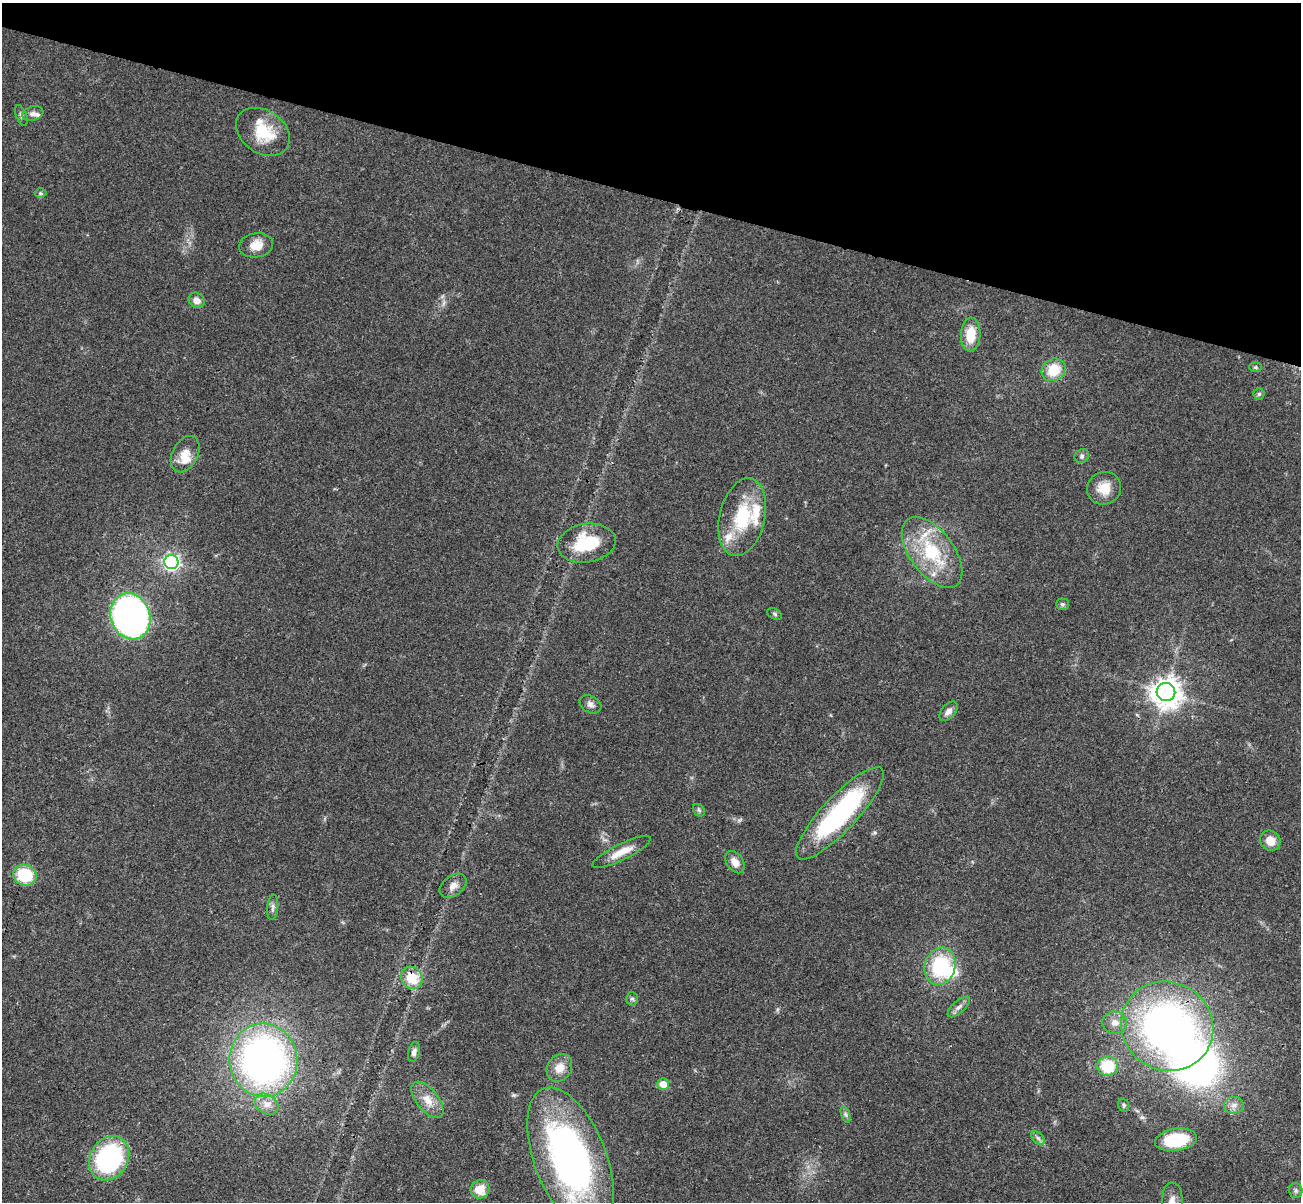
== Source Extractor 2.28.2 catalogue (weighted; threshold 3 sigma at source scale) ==
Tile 2 of 4 x 4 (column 2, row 1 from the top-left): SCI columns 1323-2621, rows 3908-5107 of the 5240 x 5291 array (HDU 1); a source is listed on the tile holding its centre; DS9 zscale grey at full resolution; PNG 1303 x 1204 px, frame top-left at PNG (2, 3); each listed source drawn as its Kron ellipse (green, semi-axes under 4 px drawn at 4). Shown black and unused: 16% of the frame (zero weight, under 3 of 4 exposures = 6% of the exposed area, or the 3 px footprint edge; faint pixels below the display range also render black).
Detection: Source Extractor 2.28.2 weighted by HDU 2 'WHT'; one run over the whole footprint, this tile lists its part. Background 0.0482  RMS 0.0052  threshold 0.0236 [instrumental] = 3 sigma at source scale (4.5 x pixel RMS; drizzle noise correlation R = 1.50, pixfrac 1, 0.05/0.05 arcsec/px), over >= 5 px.
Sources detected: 60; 2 inside a brighter object's white glare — neither listed nor drawn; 4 inside a brighter listed object's ellipse — not listed separately; the other 54 listed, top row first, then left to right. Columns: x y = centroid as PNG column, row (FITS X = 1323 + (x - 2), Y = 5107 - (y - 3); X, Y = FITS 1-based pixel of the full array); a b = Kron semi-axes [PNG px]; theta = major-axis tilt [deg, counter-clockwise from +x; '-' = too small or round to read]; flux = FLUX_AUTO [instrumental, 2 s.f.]
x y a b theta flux
33 113 11 7 16 2.4
21 116 11 5 -69 1.3
263 132 29 21 -34 19
40 193 6 5 - 0.77
256 245 17 12 9 7.4
197 300 8 7 - 3.6
971 335 17 10 88 11
1255 367 6 5 - 0.81
1054 370 12 11 - 14
1259 394 5 5 - 1
185 454 19 12 62 8
1082 456 7 6 - 1.3
1104 488 17 16 - 8.9
742 517 40 23 76 32
587 543 29 19 9 26
932 552 41 22 -53 36
171 562 7 7 - 170
1062 604 6 5 - 1
775 614 7 5 -29 0.96
130 616 23 19 -70 210
1166 692 9 9 - 760
590 704 11 8 -30 2.3
948 711 11 7 48 2.8
699 810 7 5 -46 1
840 813 61 17 47 79
1270 841 10 9 - 6.1
621 852 32 8 26 8.6
735 862 12 8 -53 4.5
25 875 12 10 -20 24
453 886 15 10 37 4
273 907 13 5 85 1.8
940 966 19 15 73 35
412 978 12 10 -49 15
632 999 7 6 - 1.1
959 1007 14 6 42 2.4
1115 1023 12 11 - 4.2
1167 1026 47 44 -31 230
414 1052 10 5 76 2.1
263 1060 37 34 -84 230
1108 1066 10 9 - 19
559 1068 14 12 55 6.8
663 1084 6 5 - 7.2
427 1100 22 10 -51 7
267 1104 12 9 -33 4.7
1124 1105 6 5 - 0.96
1234 1105 10 8 8 2.9
845 1114 8 4 -71 1.1
1038 1138 8 5 -45 1.5
1176 1140 21 11 9 27
109 1158 23 19 58 85
570 1159 75 36 -69 210
480 1189 9 9 - 9
1296 1190 7 7 - 1.3
1172 1202 19 10 -90 5.7
Overlapping masked pixels (flux is a lower limit): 2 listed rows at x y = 412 978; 1167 1026
Isophote crosses this tile's border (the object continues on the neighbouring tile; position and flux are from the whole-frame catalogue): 2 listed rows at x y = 570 1159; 1172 1202